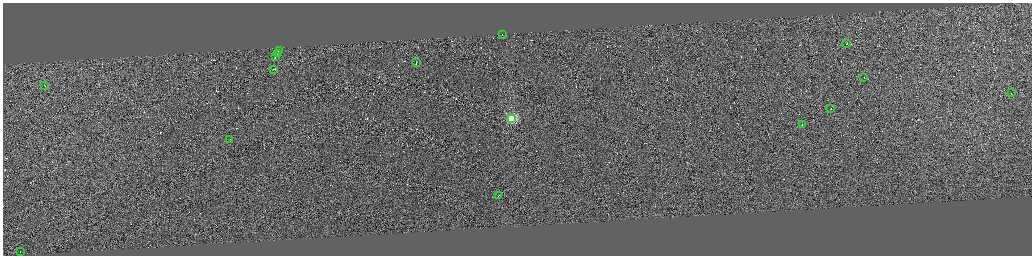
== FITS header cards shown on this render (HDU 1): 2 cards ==
NAXIS1  =                 4117
NAXIS2  =                 1015

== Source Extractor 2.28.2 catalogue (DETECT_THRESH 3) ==
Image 4117 x 1015 px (HDU 1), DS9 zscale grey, zoomed out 1/4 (1 PNG px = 4 x 4 image px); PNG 1034 x 258 px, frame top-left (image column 3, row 1012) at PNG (3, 3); each listed source drawn as its Kron ellipse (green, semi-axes under 4 px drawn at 4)
Background 0.103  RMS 1.9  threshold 5.59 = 3 sigma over >= 5 px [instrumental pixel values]
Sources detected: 369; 353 cannot appear on this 1/4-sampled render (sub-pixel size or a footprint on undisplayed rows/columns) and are neither listed nor drawn; the other 16 listed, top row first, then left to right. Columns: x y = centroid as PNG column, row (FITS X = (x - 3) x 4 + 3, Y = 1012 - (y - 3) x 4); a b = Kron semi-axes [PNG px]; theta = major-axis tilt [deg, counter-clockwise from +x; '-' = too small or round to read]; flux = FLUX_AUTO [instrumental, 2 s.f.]
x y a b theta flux
502 35 2 1 - 240000
847 44 2 1 - 13000
279 50 4 1 - 2100
277 53 3 1 - 15000
276 57 3 1 - 21000
416 62 2 1 - 8200
274 69 2 1 - 8200
864 77 2 1 - 5200
45 86 2 1 - 5600
1011 93 2 1 - 5900
831 109 2 1 - 7900
512 119 3 2 - 100000
802 124 2 1 - 8100
230 140 2 1 - 6300
499 195 2 1 - 9000
20 252 2 1 - 5500
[353 sub-pixel or undisplayed-footprint detections neither listed nor drawn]